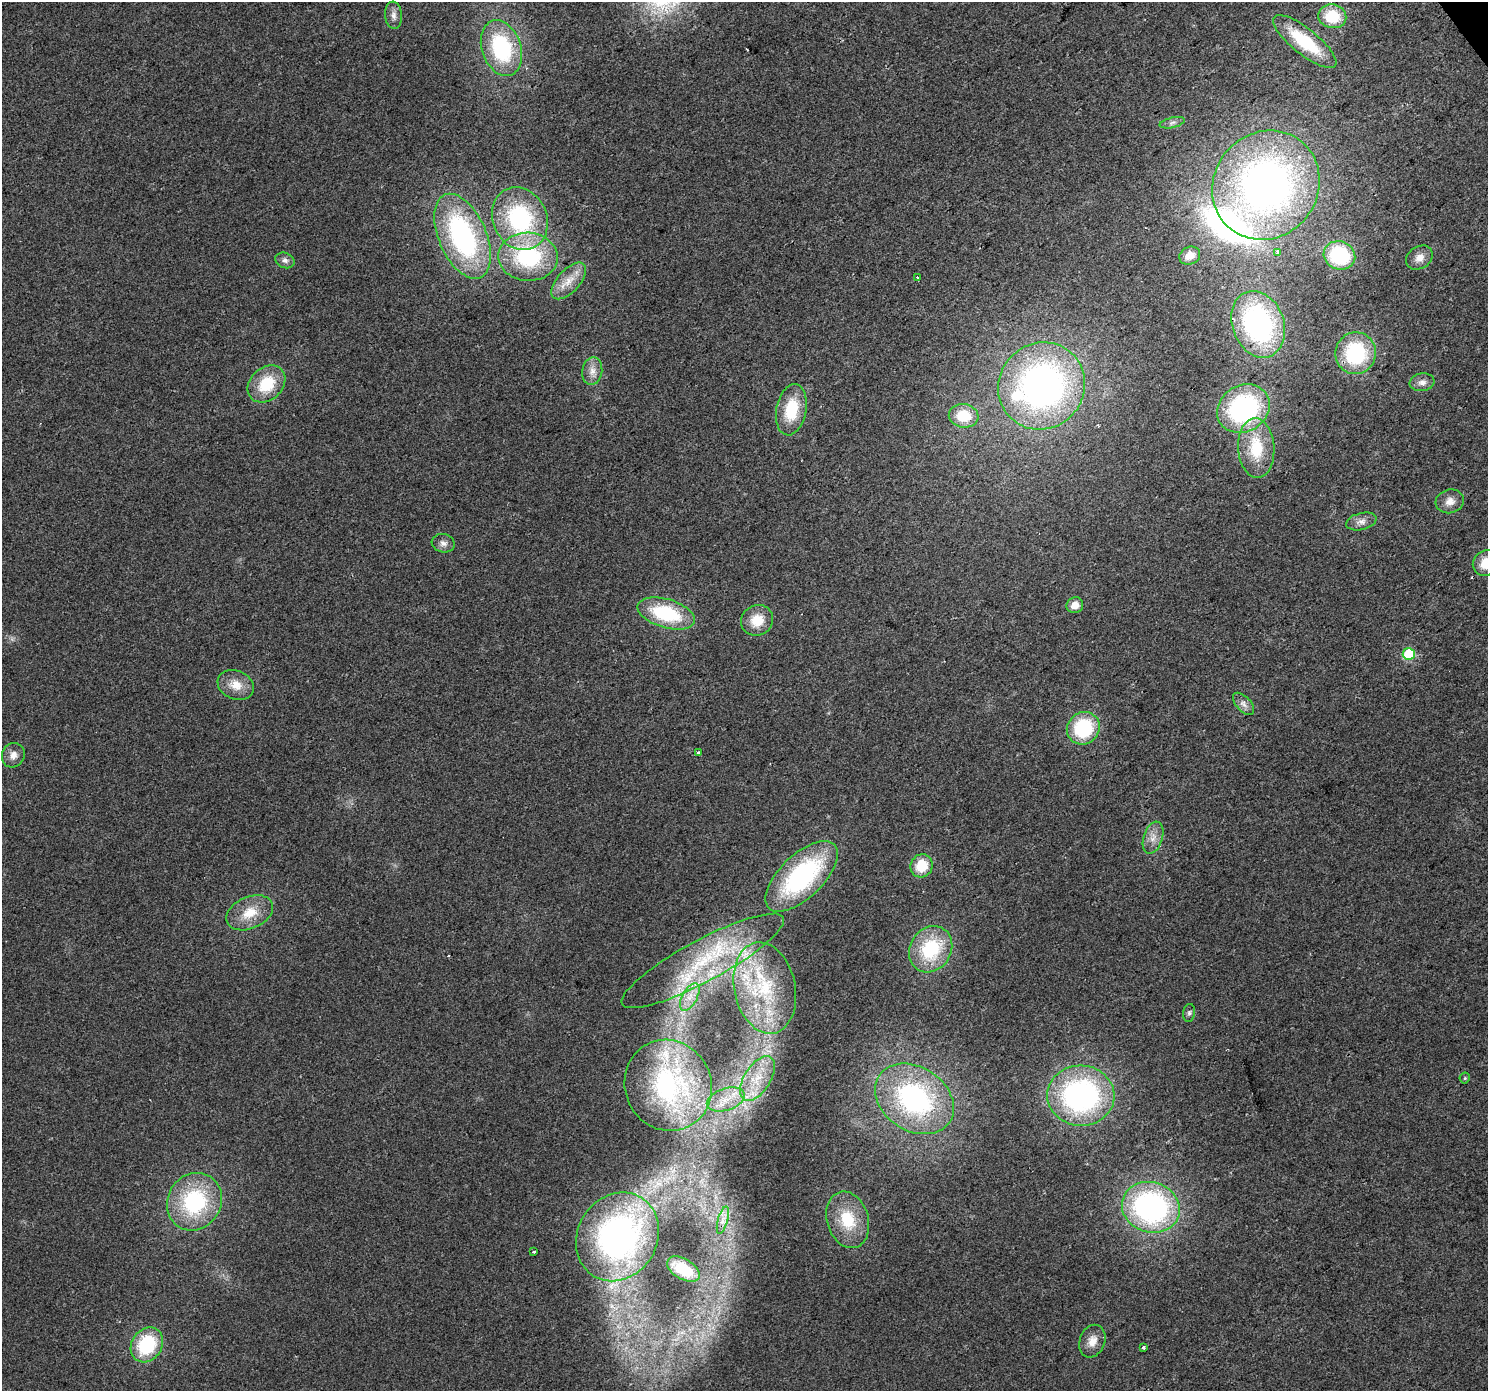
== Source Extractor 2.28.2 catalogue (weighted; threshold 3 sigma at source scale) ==
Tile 10 of 4 x 4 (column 2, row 3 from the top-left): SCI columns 1490-2975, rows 1579-2967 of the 5947 x 5874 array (HDU 1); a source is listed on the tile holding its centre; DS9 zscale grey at full resolution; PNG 1490 x 1393 px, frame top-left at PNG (2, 2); each listed source drawn as its Kron ellipse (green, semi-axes under 4 px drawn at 4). Shown black and unused: <1% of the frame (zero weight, under 2 of 3 exposures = <1% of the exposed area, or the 3 px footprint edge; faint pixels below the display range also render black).
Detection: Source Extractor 2.28.2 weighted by HDU 2 'WHT'; one run over the whole footprint, this tile lists its part. Background 0.0314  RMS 0.0063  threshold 0.0285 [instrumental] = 3 sigma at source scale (4.5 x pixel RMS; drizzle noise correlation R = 1.50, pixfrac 1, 0.0396/0.0396 arcsec/px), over >= 5 px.
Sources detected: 72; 1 too faint to see at this stretch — neither listed nor drawn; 7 inside a brighter listed object's ellipse — not listed separately; the other 64 listed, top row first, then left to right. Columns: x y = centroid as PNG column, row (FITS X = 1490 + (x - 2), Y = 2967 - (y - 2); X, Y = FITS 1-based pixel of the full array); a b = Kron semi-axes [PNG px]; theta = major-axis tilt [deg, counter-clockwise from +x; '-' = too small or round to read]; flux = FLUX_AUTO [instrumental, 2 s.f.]
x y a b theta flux
393 15 14 8 -84 3.8
1332 16 14 12 -12 24
1305 42 39 13 -39 39
501 48 29 19 -71 61
1172 123 13 5 13 2.3
1266 185 56 52 51 330
520 219 32 27 -65 79
462 236 45 24 -67 120
1278 252 3 3 - 14
1339 255 16 14 -23 47
1190 256 11 8 25 5.9
528 257 30 24 -4 67
1419 258 14 11 33 5.5
285 260 10 7 -21 2.8
917 278 3 3 - 2.1
569 281 22 11 48 10
1258 324 34 25 -70 130
1356 353 21 20 - 52
592 371 14 10 82 5.8
1422 382 12 9 9 3.9
266 384 21 16 43 26
1042 386 44 42 47 240
1243 408 27 23 31 110
791 410 26 15 79 26
964 416 15 11 -9 18
1256 448 30 18 -86 28
1450 501 14 11 15 5.8
1361 521 15 8 13 4.6
443 543 11 9 -10 3.6
1486 563 14 12 37 14
1075 605 8 8 - 6.1
666 613 29 14 -17 46
757 620 16 15 - 14
1409 654 6 6 - 34
236 685 19 14 -21 11
1244 704 14 7 -47 3.6
1083 728 17 15 45 46
699 753 4 3 - 3.1
13 755 12 11 - 5
1153 838 16 9 72 6.3
922 866 12 11 - 18
802 876 45 21 44 100
250 913 24 16 24 16
931 949 24 20 57 45
703 961 91 21 28 65
765 988 46 30 -78 62
690 997 15 7 62 6.6
1189 1013 9 6 81 1.8
757 1078 25 13 58 18
1465 1078 5 5 - 0.94
668 1085 46 43 -63 110
1081 1096 33 30 -3 150
726 1099 20 11 19 12
914 1099 42 32 -34 120
194 1202 29 26 58 63
1151 1207 29 25 -18 150
723 1220 14 5 75 3.6
848 1220 29 20 -73 27
617 1237 46 40 59 210
533 1252 3 3 - 2.6
683 1269 18 10 -31 24
1092 1341 17 12 69 7.8
147 1345 18 15 57 43
1143 1347 3 3 - 1.7
Isophote crosses this tile's border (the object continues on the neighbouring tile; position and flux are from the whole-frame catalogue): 1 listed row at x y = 1486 563